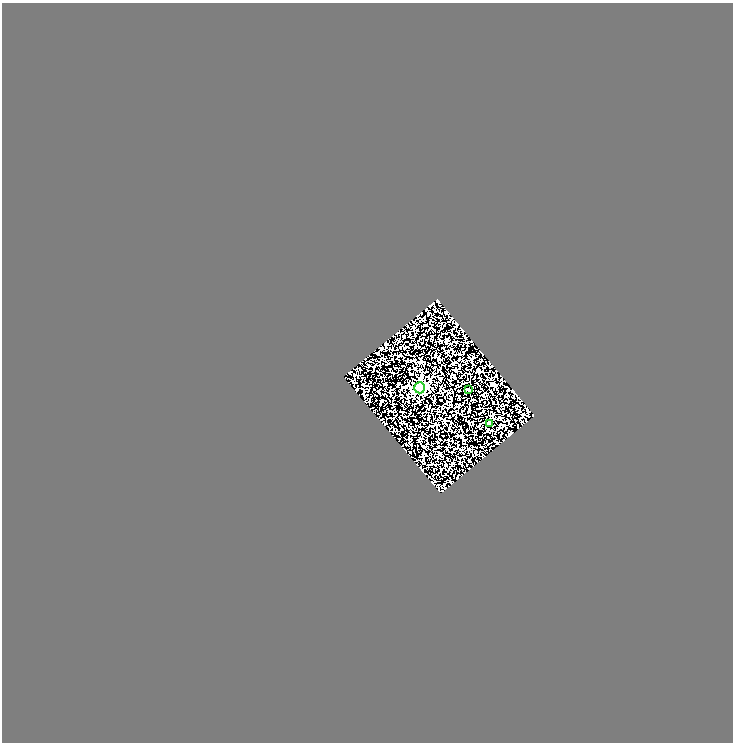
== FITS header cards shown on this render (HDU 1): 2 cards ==
NAXIS1  =                  731
NAXIS2  =                  740

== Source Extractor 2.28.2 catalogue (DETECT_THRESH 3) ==
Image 731 x 740 px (HDU 1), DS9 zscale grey, 1 PNG px = 1 image px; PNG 735 x 744 px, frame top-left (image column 1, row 740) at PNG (2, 3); each listed source drawn as its Kron ellipse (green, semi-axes under 4 px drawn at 4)
Background 0.107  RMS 0.17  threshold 0.504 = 3 sigma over >= 5 px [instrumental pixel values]
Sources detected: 3; all 3 listed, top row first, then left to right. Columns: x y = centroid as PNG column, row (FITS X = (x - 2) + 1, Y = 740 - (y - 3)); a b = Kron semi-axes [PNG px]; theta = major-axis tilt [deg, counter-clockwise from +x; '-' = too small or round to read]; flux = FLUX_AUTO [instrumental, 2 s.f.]
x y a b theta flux
420 388 5 5 - 1100
468 390 3 2 - 11
489 423 3 3 - 22